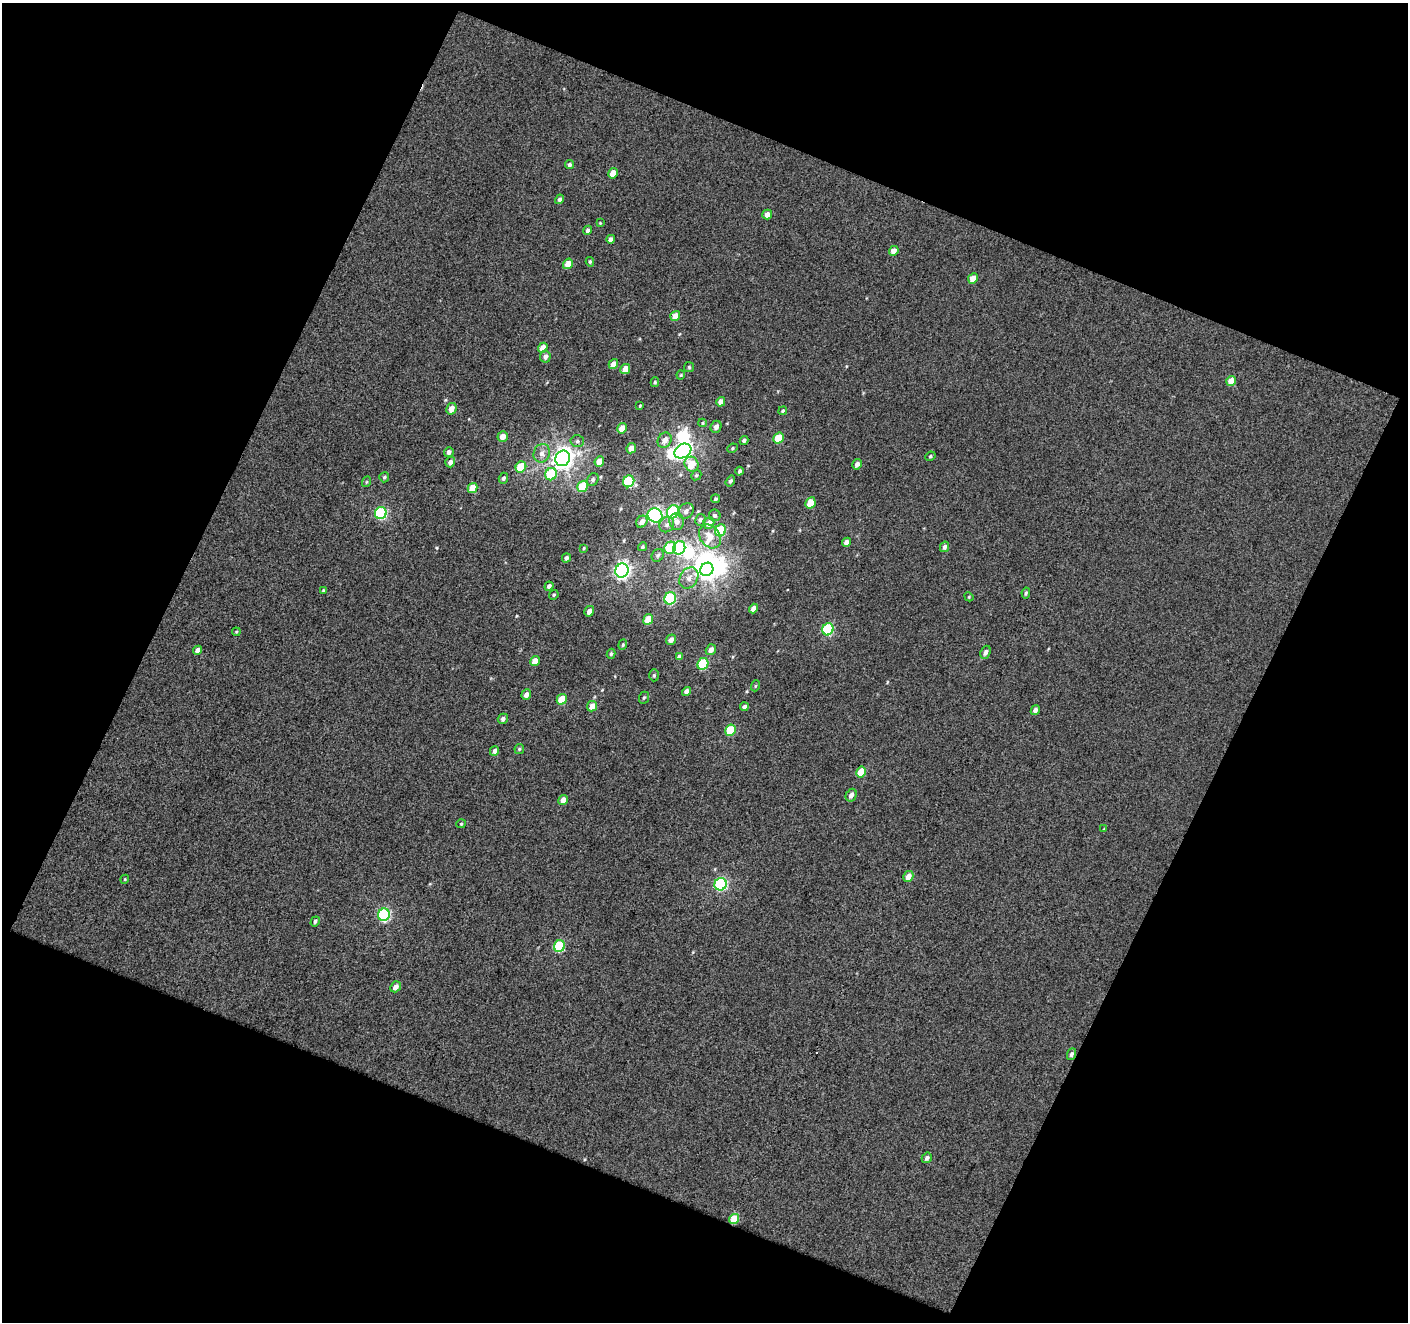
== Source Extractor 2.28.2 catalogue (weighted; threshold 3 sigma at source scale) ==
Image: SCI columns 1-1406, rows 59-1378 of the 1407 x 1433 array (HDU 1 of 3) = the unmasked area's bounding box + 8 px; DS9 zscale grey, full resolution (1 PNG px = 1 image px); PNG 1410 x 1324 px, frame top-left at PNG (2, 3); each listed source drawn as its Kron ellipse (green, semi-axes under 4 px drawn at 4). Shown black and unused: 44% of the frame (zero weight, under 3 of 4 exposures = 1% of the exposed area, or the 3 px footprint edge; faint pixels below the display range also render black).
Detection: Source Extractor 2.28.2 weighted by HDU 2 'WHT'. Background -0.263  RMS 2.6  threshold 11.6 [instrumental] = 3 sigma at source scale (4.5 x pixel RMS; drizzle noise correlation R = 1.50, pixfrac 1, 0.0396/0.0396 arcsec/px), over >= 5 px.
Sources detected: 135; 5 inside a brighter object's white glare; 1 cosmic-ray / hot-pixel residue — neither listed nor drawn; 1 inside a brighter listed object's ellipse — not listed separately; the other 128 listed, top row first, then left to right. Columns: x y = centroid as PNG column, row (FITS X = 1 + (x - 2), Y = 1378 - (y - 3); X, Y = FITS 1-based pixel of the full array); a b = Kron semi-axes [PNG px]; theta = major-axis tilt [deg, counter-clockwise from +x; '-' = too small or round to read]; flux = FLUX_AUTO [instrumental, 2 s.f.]
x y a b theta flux
569 165 5 4 - 510
613 173 5 4 - 2900
559 199 5 4 - 650
767 215 5 4 - 1800
600 223 3 3 - 200
588 230 5 4 - 680
611 239 4 4 - 1200
894 251 5 4 - 1800
590 262 5 3 - 370
568 264 5 4 - 2700
973 278 5 4 - 2800
675 316 5 4 - 2700
543 348 5 4 - 2600
545 357 6 5 - 900
613 364 5 4 - 2100
689 367 5 5 - 360
625 369 5 4 - 3100
681 375 4 4 - 250
1231 381 5 4 - 3200
655 382 5 4 - 330
721 402 5 4 - 1700
640 406 3 3 - 230
451 409 6 5 - 2100
783 411 4 4 - 370
703 423 4 4 - 300
716 427 6 5 - 1200
622 428 5 4 - 2800
503 436 5 5 - 2200
778 438 5 5 - 5600
665 440 8 6 57 2000
744 440 4 4 - 720
577 441 6 5 - 570
631 448 5 4 - 2100
732 448 5 4 - 350
683 451 9 6 32 65000
449 452 5 4 - 1000
542 453 9 8 - 1400
930 456 5 4 - 370
563 458 8 7 - 150000
599 461 5 4 - 2800
450 462 5 5 - 1100
692 464 8 6 -54 5300
857 464 5 4 - 1100
521 467 6 5 - 8300
739 471 4 3 - 520
551 474 6 5 - 11000
696 475 5 4 - 390
384 477 5 5 - 390
503 478 5 4 - 560
593 479 7 5 62 540
629 481 6 5 - 18000
730 481 6 4 56 570
366 482 5 3 - 250
583 486 6 5 - 8300
472 488 5 4 - 4600
715 499 4 4 - 400
810 503 6 5 - 5000
686 511 8 7 - 1300
673 512 7 6 - 23000
381 513 6 5 - 25000
655 515 7 7 - 49000
715 515 6 5 - 600
700 520 6 5 - 680
677 521 8 7 - 1400
642 522 6 5 - 1700
709 523 6 5 - 1900
667 525 8 7 - 1000
721 530 6 5 - 13000
710 536 13 10 -54 3300
847 542 5 4 - 1400
642 547 4 4 - 390
945 547 5 4 - 910
584 548 3 2 - 220
670 548 6 5 - 8900
679 548 7 6 - 25000
658 555 7 5 47 610
566 558 5 4 - 710
707 569 7 6 - 100000
622 571 7 6 - 82000
689 578 11 9 59 1800
549 586 5 4 - 920
323 590 4 3 - 220
1026 593 5 3 - 380
554 595 5 4 - 350
969 597 5 4 - 220
670 598 6 5 - 25000
753 609 5 4 - 1400
589 611 5 4 - 1600
648 619 5 4 - 4100
828 629 6 5 - 20000
236 632 4 3 - 230
671 640 5 4 - 1200
623 645 5 4 - 330
198 650 5 4 - 1400
711 650 5 4 - 1400
985 652 7 5 70 930
611 654 5 4 - 440
679 656 4 4 - 500
535 661 5 4 - 2600
703 664 6 5 - 15000
654 675 6 5 - 390
755 686 5 3 - 270
686 692 5 4 - 1200
526 695 5 4 - 1400
644 698 6 5 - 380
562 699 5 5 - 4600
592 706 5 5 - 2200
744 707 4 4 - 620
1035 710 5 4 - 910
503 719 5 5 - 750
730 730 6 5 - 8700
519 749 5 5 - 340
494 751 5 4 - 990
861 772 5 4 - 4300
851 795 6 5 - 1100
563 800 5 4 - 1800
461 824 5 4 - 310
1104 829 3 3 - 190
908 876 6 5 - 1800
125 879 4 3 - 230
721 884 6 6 - 30000
384 915 6 5 - 30000
315 921 5 4 - 550
559 946 6 5 - 17000
396 987 6 5 - 1400
1072 1054 6 4 64 670
927 1158 5 4 - 670
734 1219 5 4 - 5300